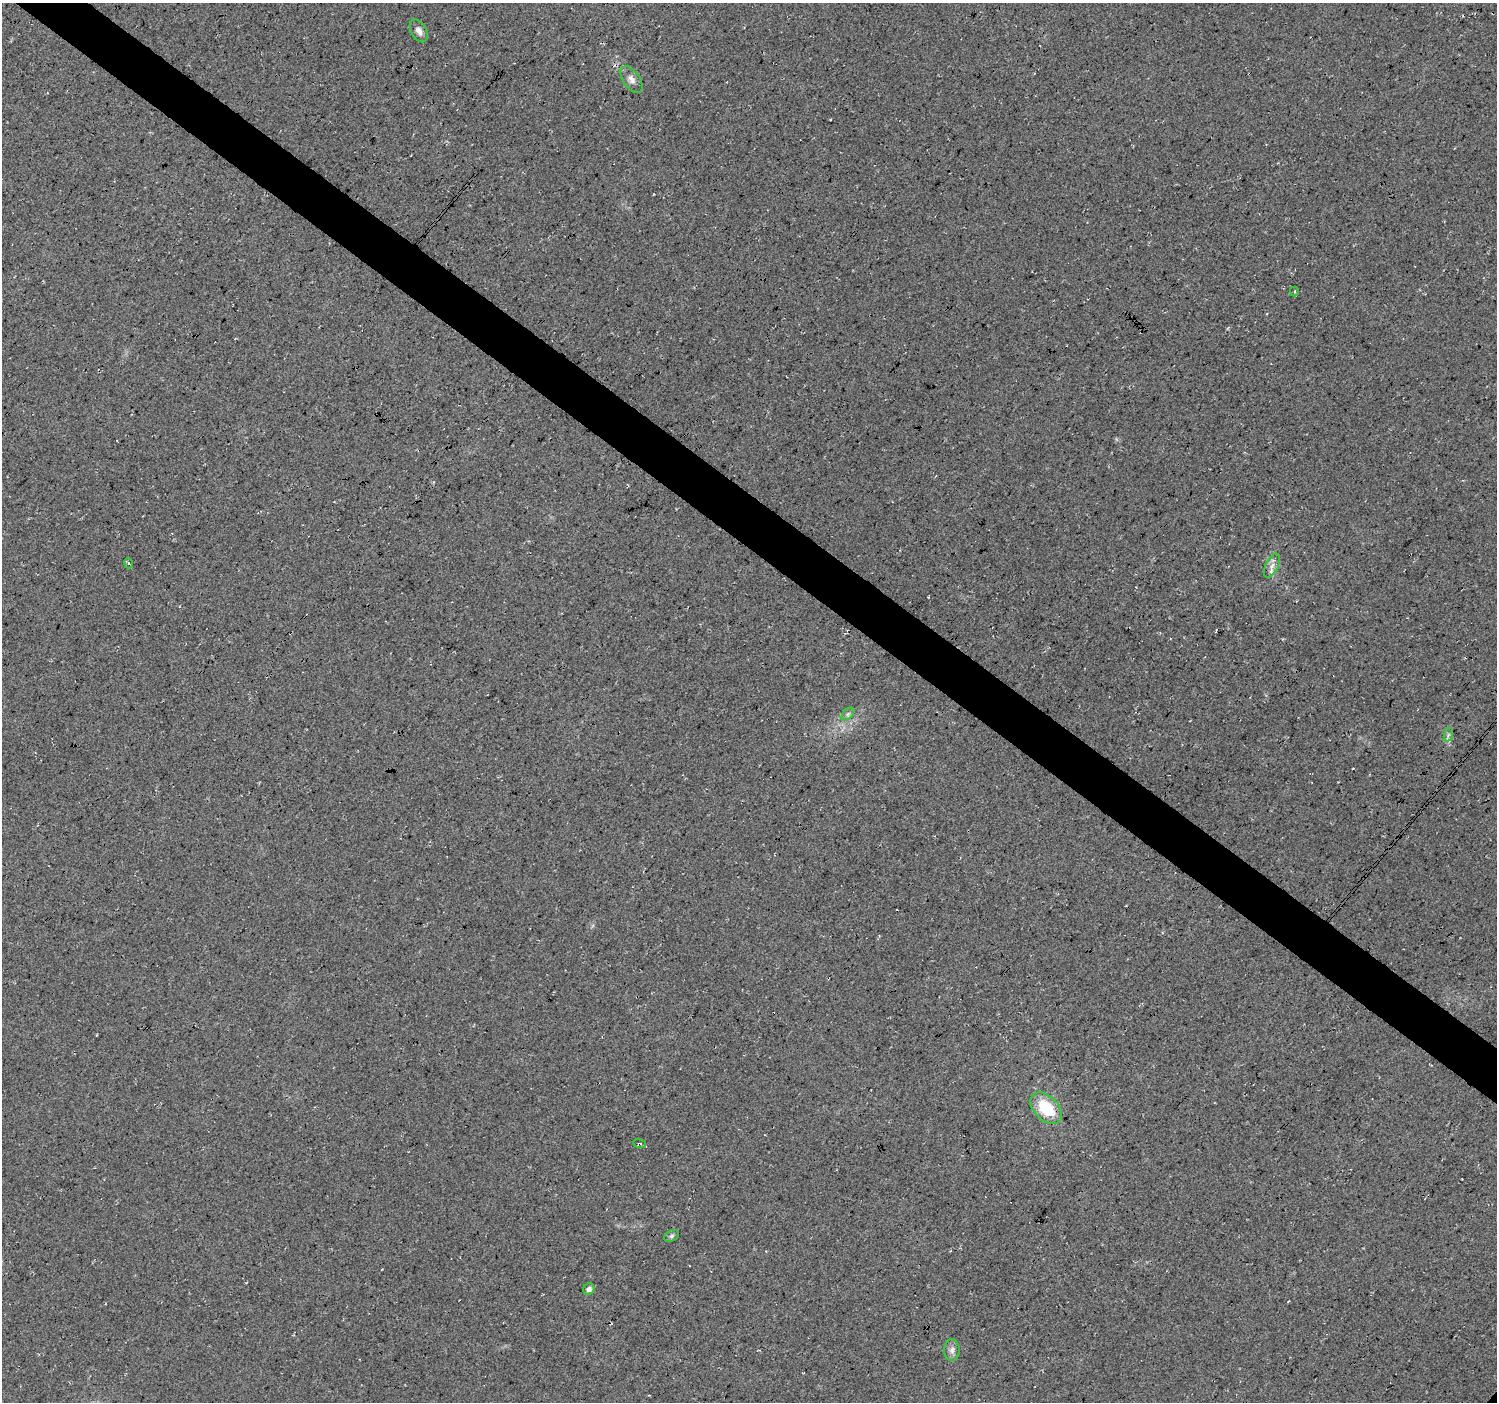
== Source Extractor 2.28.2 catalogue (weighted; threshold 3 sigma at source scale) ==
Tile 11 of 4 x 4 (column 3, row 3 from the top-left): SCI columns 2990-4484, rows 1575-2974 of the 5985 x 6016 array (HDU 1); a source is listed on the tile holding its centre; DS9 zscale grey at full resolution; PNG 1499 x 1404 px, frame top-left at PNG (2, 3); each listed source drawn as its Kron ellipse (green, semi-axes under 4 px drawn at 4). Shown black and unused: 4% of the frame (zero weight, under 3 of 4 exposures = <1% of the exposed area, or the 3 px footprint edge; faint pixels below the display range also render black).
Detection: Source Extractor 2.28.2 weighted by HDU 2 'WHT'; one run over the whole footprint, this tile lists its part. Background 0.05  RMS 0.0084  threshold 0.0379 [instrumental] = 3 sigma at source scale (4.5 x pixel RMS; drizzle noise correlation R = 1.50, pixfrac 1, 0.0396/0.0396 arcsec/px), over >= 5 px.
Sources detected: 12; all 12 listed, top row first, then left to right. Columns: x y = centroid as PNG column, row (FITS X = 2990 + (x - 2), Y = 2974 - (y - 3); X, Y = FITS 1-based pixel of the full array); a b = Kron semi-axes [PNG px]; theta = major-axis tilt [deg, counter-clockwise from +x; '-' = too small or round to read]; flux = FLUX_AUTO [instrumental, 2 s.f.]
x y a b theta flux
419 31 12 7 -60 4.7
632 79 15 8 -55 4.9
1294 292 5 4 - 1.2
128 563 5 3 - 1.1
1272 566 13 6 63 4.8
848 714 7 4 45 1.9
1448 735 7 4 71 1.7
1046 1108 19 12 -45 34
640 1143 6 2 -21 0.96
672 1236 8 5 27 2
589 1289 6 5 - 3.8
952 1350 11 7 89 4